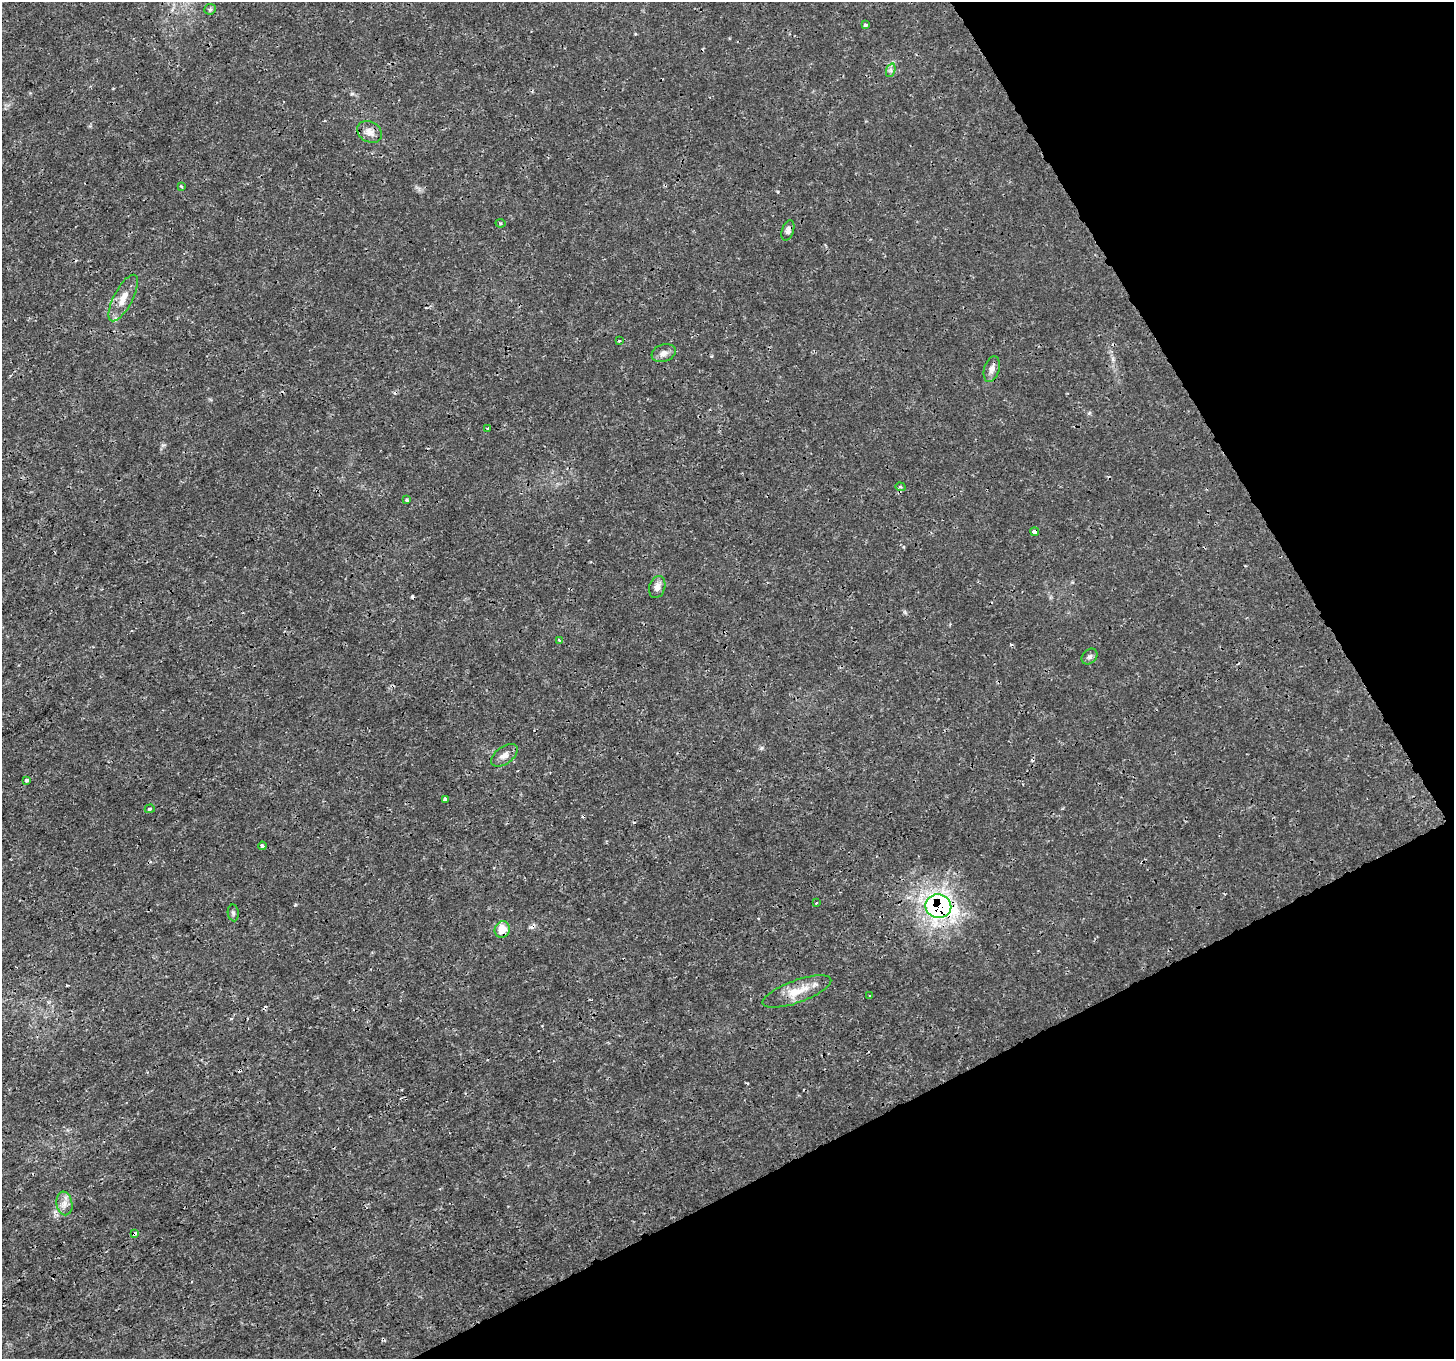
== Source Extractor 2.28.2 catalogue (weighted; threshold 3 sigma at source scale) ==
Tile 12 of 4 x 4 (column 4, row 3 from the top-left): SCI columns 4362-5813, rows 1530-2886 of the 5816 x 5711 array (HDU 1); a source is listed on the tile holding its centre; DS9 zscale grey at full resolution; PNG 1456 x 1361 px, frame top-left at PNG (2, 2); each listed source drawn as its Kron ellipse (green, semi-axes under 4 px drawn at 4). Shown black and unused: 25% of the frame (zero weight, under 3 of 4 exposures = <1% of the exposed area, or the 3 px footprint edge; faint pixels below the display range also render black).
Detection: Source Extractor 2.28.2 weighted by HDU 2 'WHT'; one run over the whole footprint, this tile lists its part. Background 0.00181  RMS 7.9e-04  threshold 0.00358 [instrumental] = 3 sigma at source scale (4.5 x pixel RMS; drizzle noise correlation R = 1.50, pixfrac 1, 0.0396/0.0396 arcsec/px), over >= 5 px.
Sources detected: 37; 6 cosmic-ray / hot-pixel residue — neither listed nor drawn; the other 31 listed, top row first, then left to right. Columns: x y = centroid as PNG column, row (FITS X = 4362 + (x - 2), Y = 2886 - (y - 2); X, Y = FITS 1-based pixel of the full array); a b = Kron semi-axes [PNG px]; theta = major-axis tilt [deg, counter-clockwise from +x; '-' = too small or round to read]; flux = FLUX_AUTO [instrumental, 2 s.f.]
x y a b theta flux
210 9 6 5 - 0.14
865 25 3 3 - 0.22
891 70 7 4 72 0.19
370 132 13 10 -31 0.59
181 186 4 3 - 0.1
500 223 5 3 - 0.099
788 230 10 6 72 0.31
123 298 26 9 62 1.1
619 341 3 2 - 0.11
664 353 12 8 19 0.46
992 369 13 7 73 0.46
488 429 3 3 - 0.14
900 487 5 4 - 0.12
407 500 3 3 - 0.21
1035 532 4 3 - 0.48
657 587 11 8 73 0.46
559 640 4 3 - 0.093
1090 657 9 6 43 0.24
504 755 15 8 36 0.52
26 780 3 3 - 0.38
445 799 4 3 - 0.29
150 809 5 4 - 0.17
262 846 4 3 - 0.15
816 903 3 2 - 0.059
938 906 13 12 - 25
233 913 8 5 -82 0.16
502 929 8 7 - 1.1
797 991 36 11 20 1.7
870 996 3 3 - 0.089
64 1203 12 8 -80 0.54
135 1233 4 3 - 1.7
Overlapping masked pixels (flux is a lower limit): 4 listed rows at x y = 123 298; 1035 532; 938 906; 135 1233